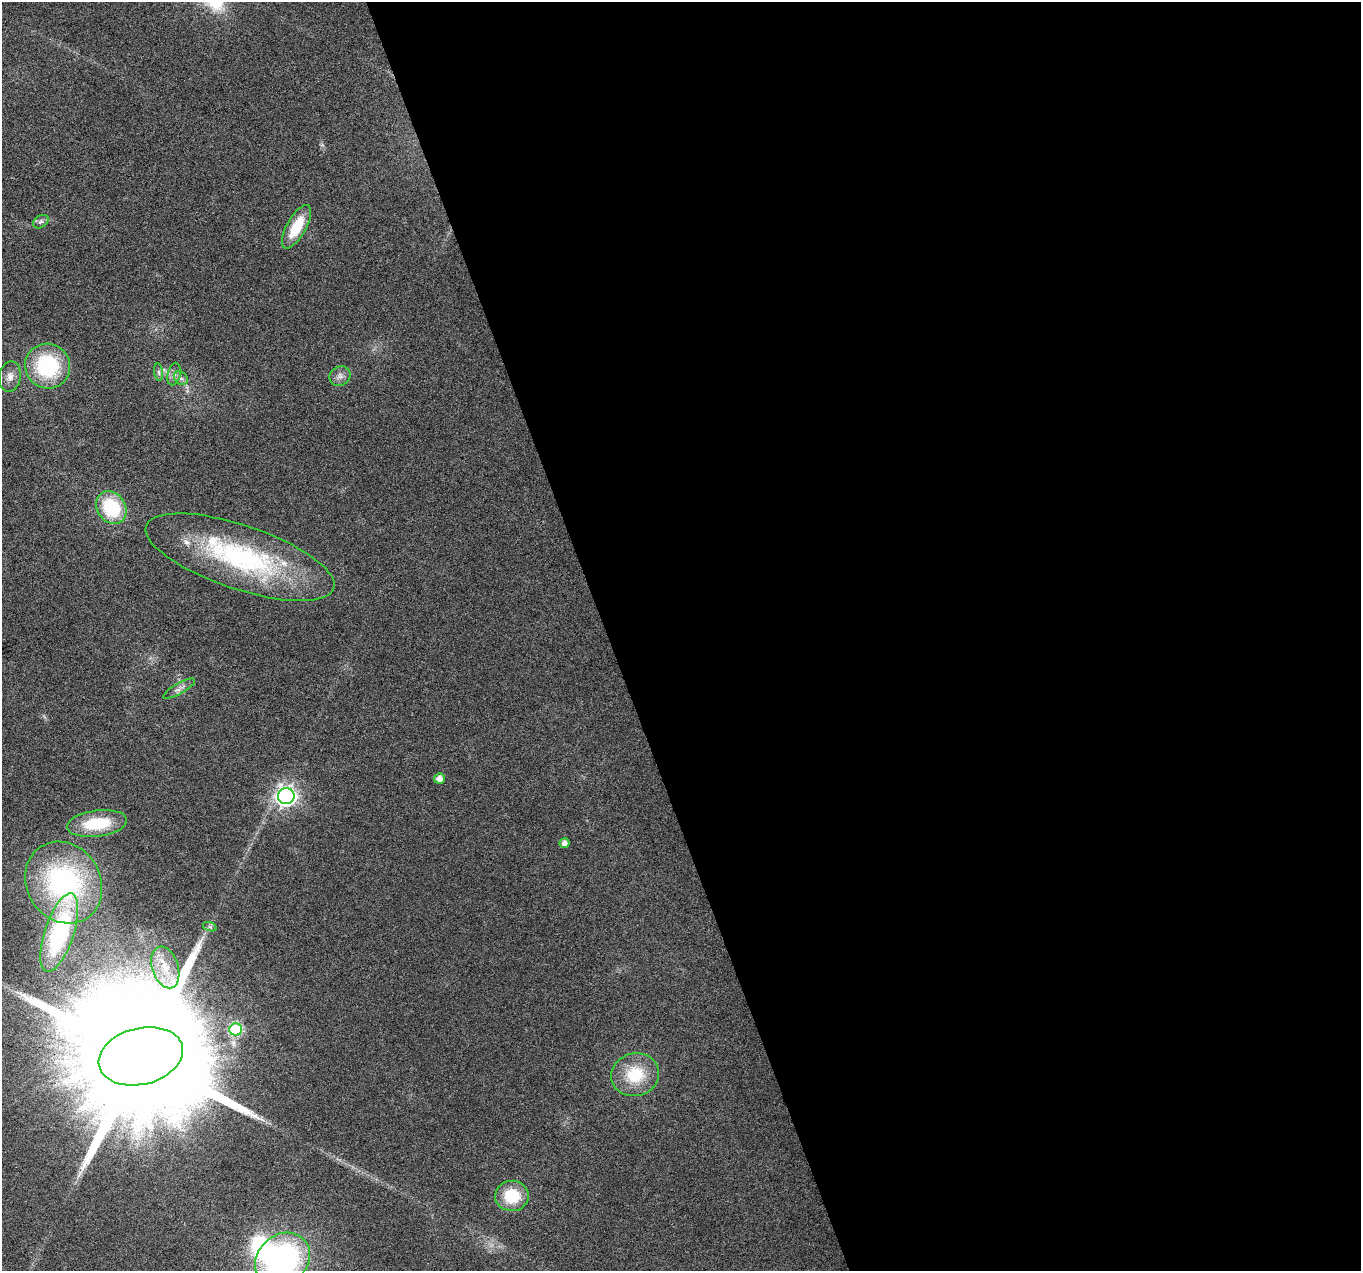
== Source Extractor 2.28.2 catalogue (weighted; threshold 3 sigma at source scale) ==
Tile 8 of 4 x 4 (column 4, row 2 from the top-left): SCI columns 4079-5437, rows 2662-3930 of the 5437 x 5268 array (HDU 1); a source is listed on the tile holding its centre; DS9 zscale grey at full resolution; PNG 1363 x 1273 px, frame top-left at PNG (2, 2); each listed source drawn as its Kron ellipse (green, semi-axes under 4 px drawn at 4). Shown black and unused: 55% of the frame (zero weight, under 3 of 6 exposures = <1% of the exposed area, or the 3 px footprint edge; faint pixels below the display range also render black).
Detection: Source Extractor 2.28.2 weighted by HDU 2 'WHT'; one run over the whole footprint, this tile lists its part. Background 0.0284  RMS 0.0027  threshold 0.0112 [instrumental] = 3 sigma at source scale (4.09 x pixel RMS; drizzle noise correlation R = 1.36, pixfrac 0.8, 0.0396/0.0396 arcsec/px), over >= 5 px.
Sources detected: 26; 1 inside a brighter object's white glare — neither listed nor drawn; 1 inside a brighter listed object's ellipse — not listed separately; the other 24 listed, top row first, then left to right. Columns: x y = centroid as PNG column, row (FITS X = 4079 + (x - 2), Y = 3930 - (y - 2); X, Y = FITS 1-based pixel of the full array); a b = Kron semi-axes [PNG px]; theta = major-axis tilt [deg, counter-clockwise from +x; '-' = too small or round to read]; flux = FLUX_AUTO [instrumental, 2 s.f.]
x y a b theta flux
41 222 8 6 33 0.68
296 227 24 9 61 8.3
48 366 23 22 - 23
159 372 9 4 -81 0.62
174 374 11 6 75 1.2
10 376 15 11 80 2.1
340 376 11 9 32 1.5
181 378 7 6 - 0.84
111 508 17 14 -56 16
240 557 99 32 -19 47
179 689 18 5 30 1.3
440 779 5 5 - 2
286 796 8 8 - 130
97 824 30 13 7 12
564 843 5 4 - 1.6
64 883 42 37 -57 52
210 927 7 4 -19 0.51
59 933 41 14 72 29
165 967 21 13 -72 5.8
236 1029 6 6 - 22
141 1056 43 28 14 18000
635 1075 24 21 13 11
512 1196 17 15 -1 9.4
283 1260 29 24 41 58
Isophote crosses this tile's border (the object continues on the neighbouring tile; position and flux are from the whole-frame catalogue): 1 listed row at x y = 283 1260